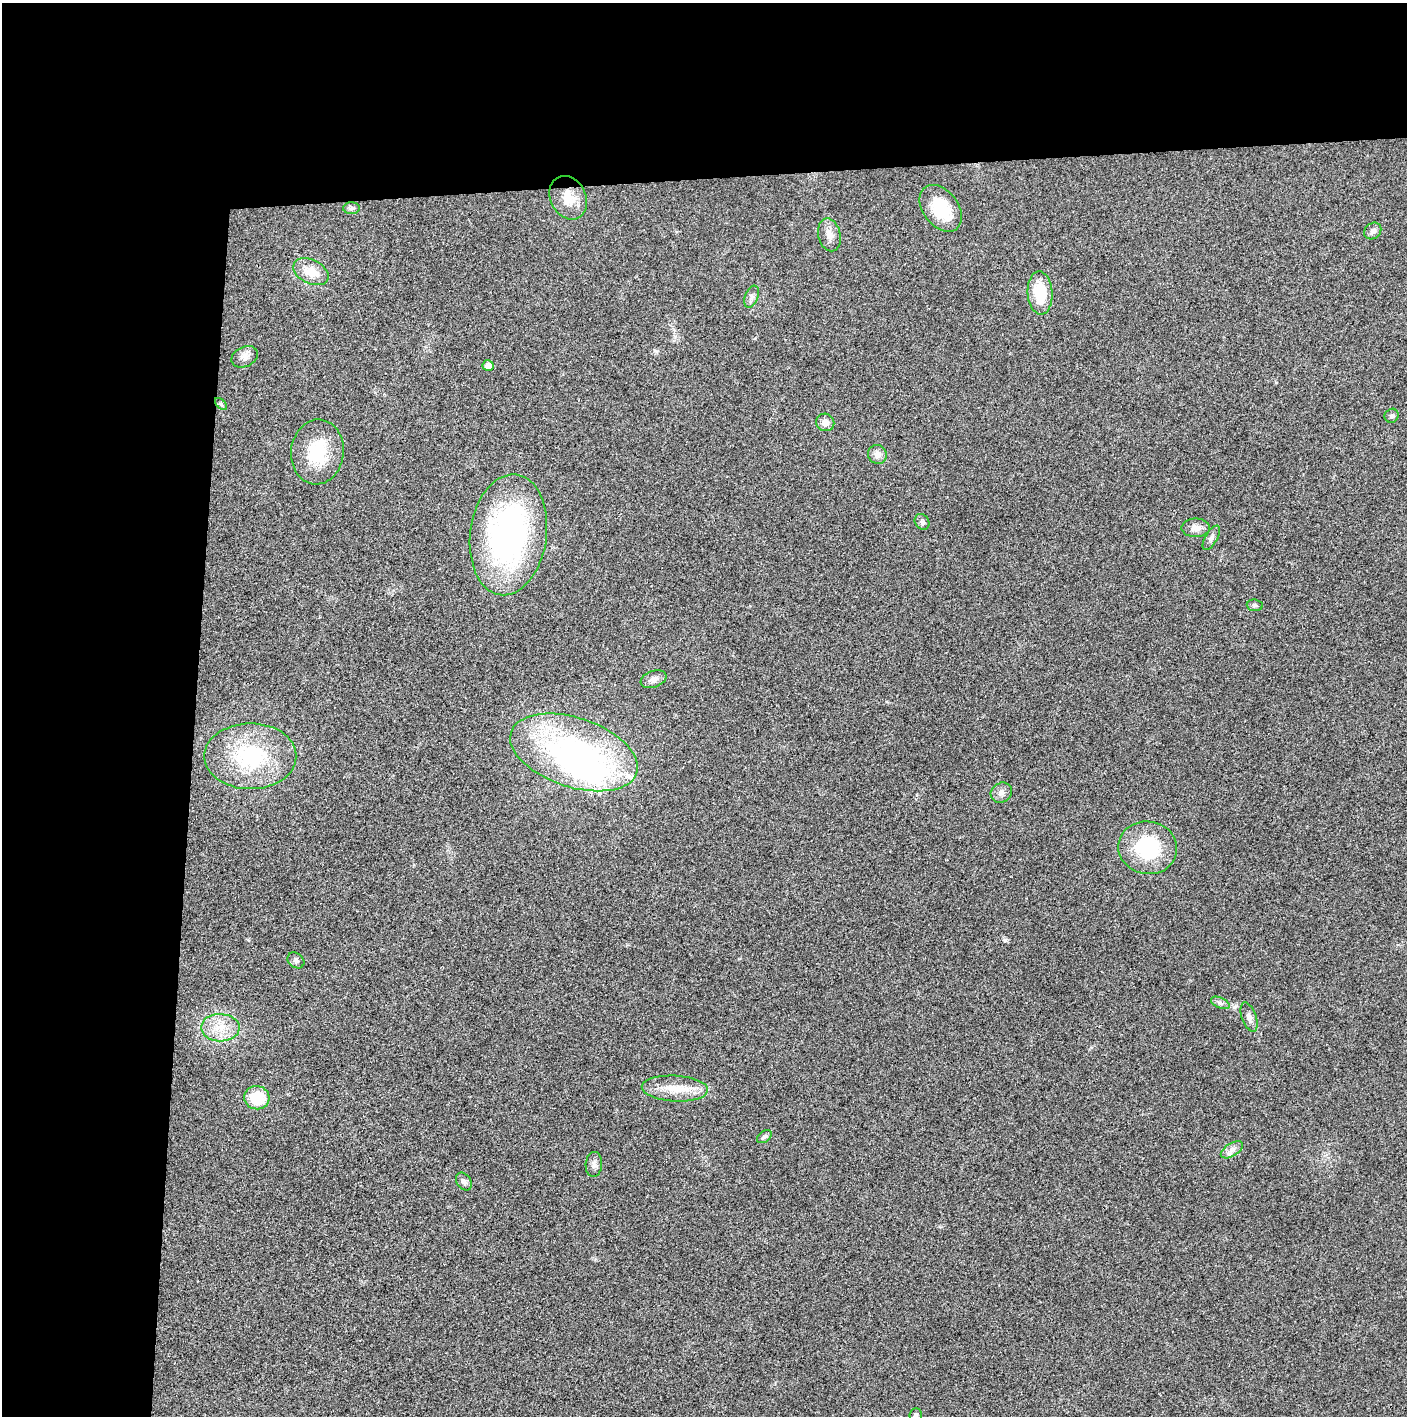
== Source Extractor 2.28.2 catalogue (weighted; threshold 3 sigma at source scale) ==
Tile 1 of 3 x 3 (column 1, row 1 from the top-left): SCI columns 2-1406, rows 2850-4263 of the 4224 x 4264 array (HDU 1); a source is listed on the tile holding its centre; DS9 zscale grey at full resolution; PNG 1409 x 1418 px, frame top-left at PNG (2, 3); each listed source drawn as its Kron ellipse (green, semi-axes under 4 px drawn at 4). Shown black and unused: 24% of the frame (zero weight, under 3 of 4 exposures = <1% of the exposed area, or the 3 px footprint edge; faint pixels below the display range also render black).
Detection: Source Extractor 2.28.2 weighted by HDU 2 'WHT'; one run over the whole footprint, this tile lists its part. Background 0.0259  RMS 0.006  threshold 0.0268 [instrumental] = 3 sigma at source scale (4.5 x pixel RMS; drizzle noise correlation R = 1.50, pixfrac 1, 0.05/0.05 arcsec/px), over >= 5 px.
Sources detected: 38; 1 inside a brighter object's white glare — neither listed nor drawn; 1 inside a brighter listed object's ellipse — not listed separately; the other 36 listed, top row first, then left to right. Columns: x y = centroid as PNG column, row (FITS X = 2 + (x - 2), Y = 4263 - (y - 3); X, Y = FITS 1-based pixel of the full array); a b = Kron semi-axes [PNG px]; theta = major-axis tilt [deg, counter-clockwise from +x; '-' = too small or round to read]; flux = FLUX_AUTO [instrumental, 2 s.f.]
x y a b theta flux
568 198 23 17 -64 12
352 208 8 6 0 1.4
941 208 26 17 -53 21
1373 231 9 7 43 2.5
829 235 17 11 -77 5.3
311 272 19 12 -26 10
1040 293 21 12 -87 20
752 297 11 6 67 2.3
245 357 14 10 27 3.7
488 366 5 5 - 4.3
221 404 7 4 -45 0.95
1392 416 7 6 - 1.4
825 422 9 8 - 3.8
317 452 32 26 84 27
877 454 10 9 - 4
922 522 8 6 -52 1.8
1196 528 14 9 1 4.4
508 535 61 38 82 160
1211 538 14 6 59 2.3
1255 605 8 6 -6 1.3
653 679 13 8 20 3.4
574 752 66 34 -18 190
250 756 46 33 0 57
1001 793 11 9 34 3.2
1148 848 29 26 -9 40
296 960 9 7 -39 1.9
1220 1003 10 5 -25 1.8
1249 1017 15 7 -70 3.2
220 1028 19 13 -1 11
675 1089 33 13 -3 14
257 1098 12 11 - 18
764 1137 8 5 38 1.4
1232 1150 12 6 32 3
594 1164 12 8 87 2.8
464 1181 10 7 -54 2.3
916 1415 7 6 - 1.3
Isophote crosses this tile's border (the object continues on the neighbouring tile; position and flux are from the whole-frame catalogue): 1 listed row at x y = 916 1415
Unlisted compact peaks at least as high as the median listed source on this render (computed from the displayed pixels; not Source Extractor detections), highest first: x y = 1005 940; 675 336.